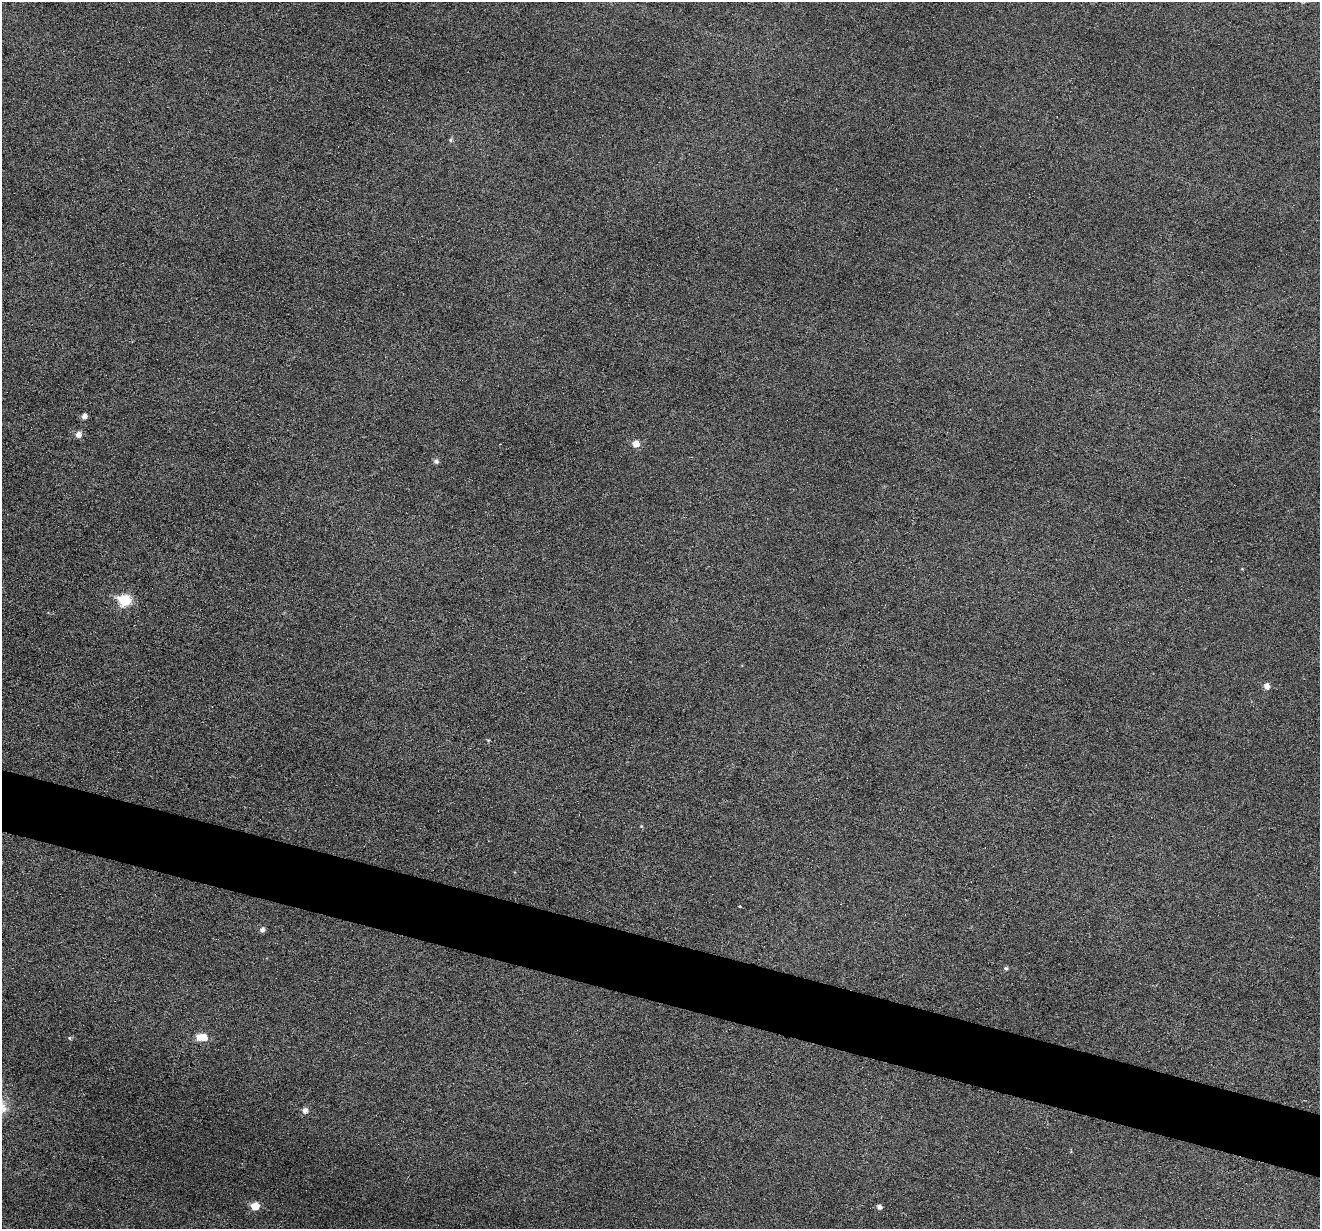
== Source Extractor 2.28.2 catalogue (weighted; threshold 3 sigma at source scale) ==
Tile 6 of 4 x 4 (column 2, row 2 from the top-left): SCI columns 1319-2636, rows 2584-3810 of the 5274 x 5295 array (HDU 1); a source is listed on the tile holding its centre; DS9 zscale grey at full resolution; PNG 1322 x 1231 px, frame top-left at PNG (2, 2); no overlay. Shown black and unused: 5% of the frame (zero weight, under 3 of 6 exposures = <1% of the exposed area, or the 3 px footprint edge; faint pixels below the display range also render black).
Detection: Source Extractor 2.28.2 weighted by HDU 2 'WHT'; one run over the whole footprint, this tile lists its part. Background 0.0453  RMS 0.0056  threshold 0.0229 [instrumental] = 3 sigma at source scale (4.09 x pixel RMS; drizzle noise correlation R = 1.36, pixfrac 0.8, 0.05/0.05 arcsec/px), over >= 5 px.
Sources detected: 18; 1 inside a brighter listed object's ellipse — not listed separately; the other 17 listed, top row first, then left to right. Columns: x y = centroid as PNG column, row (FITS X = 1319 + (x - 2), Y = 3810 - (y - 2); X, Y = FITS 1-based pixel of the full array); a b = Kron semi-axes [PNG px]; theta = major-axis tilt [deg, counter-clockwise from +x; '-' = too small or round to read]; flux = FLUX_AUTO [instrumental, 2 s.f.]
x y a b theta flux
451 140 5 5 - 0.93
84 416 5 5 - 2.5
78 434 6 6 - 3.2
636 444 6 6 - 5
436 461 6 5 - 1.7
125 600 7 6 - 36
1266 686 6 5 - 3.1
488 740 5 4 - 0.5
641 826 4 4 - 0.44
740 906 3 3 - 0.66
262 930 6 5 - 2
1006 968 5 4 - 1
70 1038 6 4 -24 0.68
204 1038 7 6 - 6.7
305 1111 6 6 - 2.8
255 1206 6 5 - 11
879 1207 5 4 - 2.3